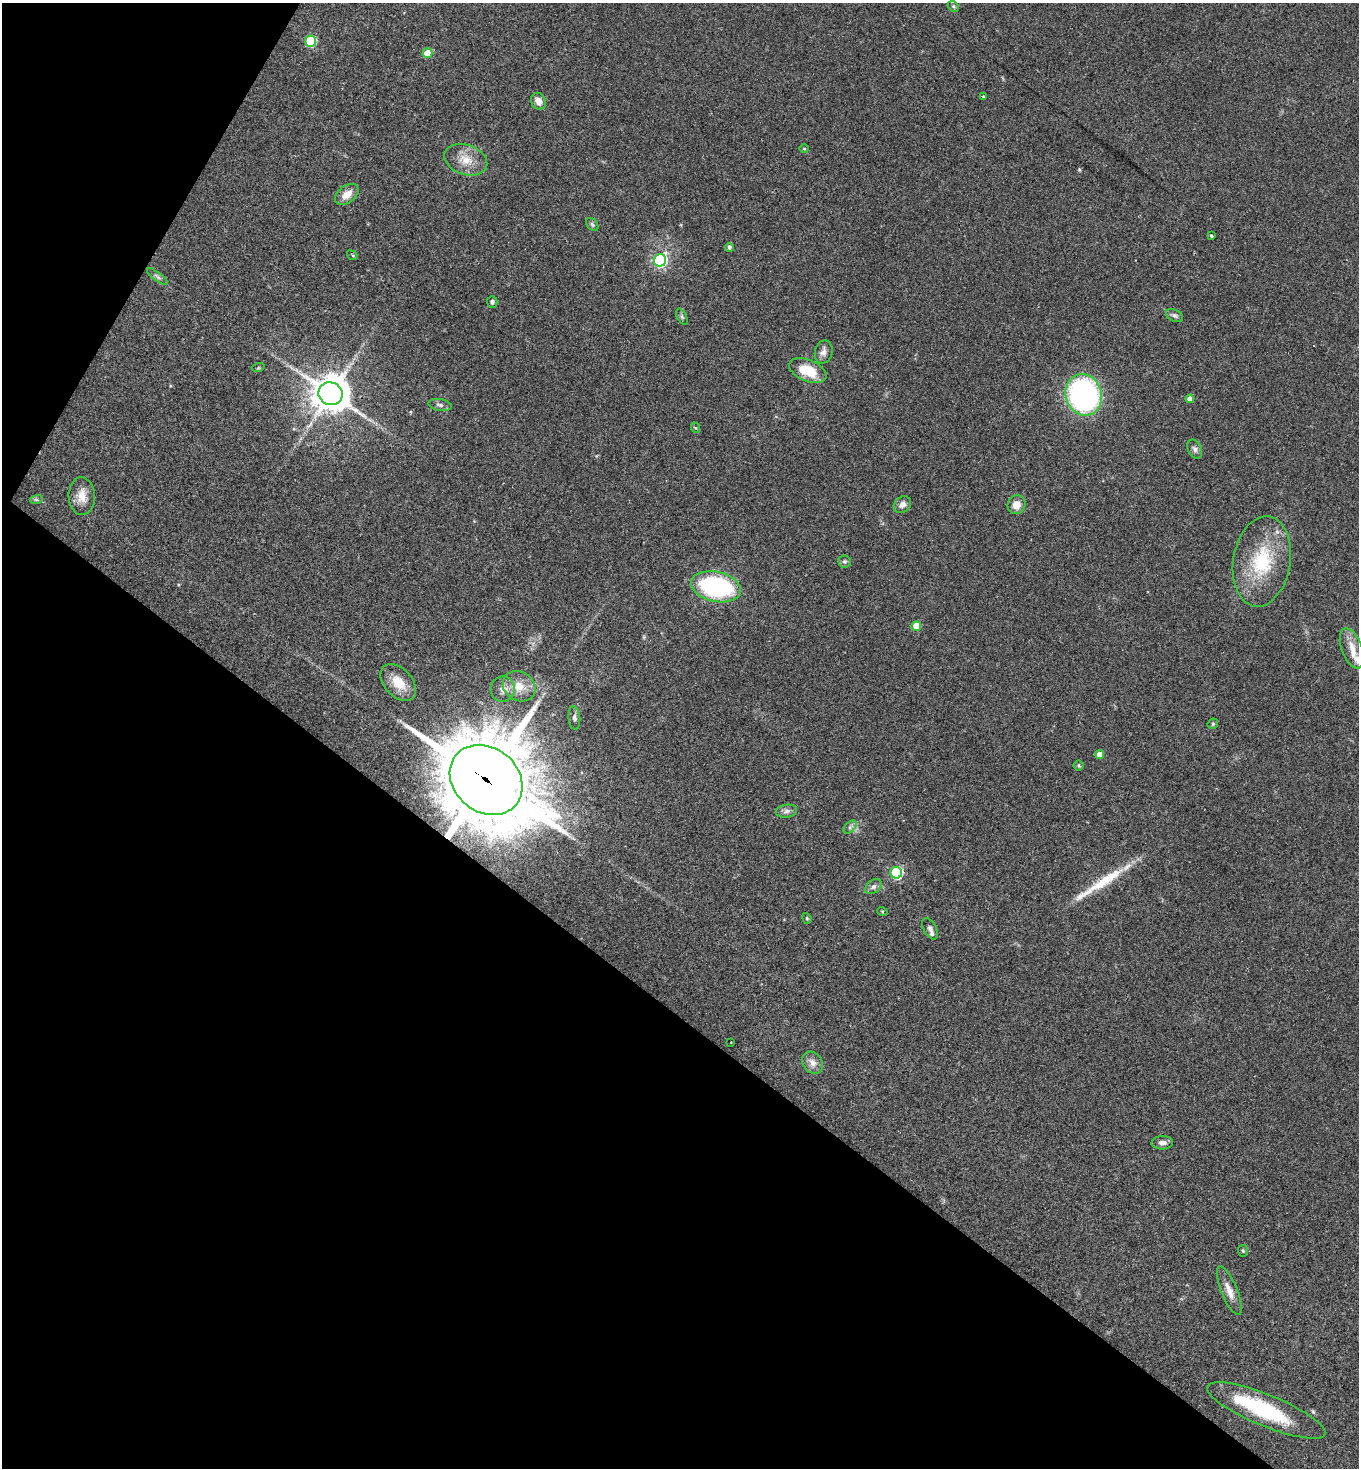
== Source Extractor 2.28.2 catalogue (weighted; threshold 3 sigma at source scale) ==
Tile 9 of 4 x 4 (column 1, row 3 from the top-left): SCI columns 304-1660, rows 1476-2941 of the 5885 x 5880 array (HDU 1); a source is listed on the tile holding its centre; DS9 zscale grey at full resolution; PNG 1361 x 1470 px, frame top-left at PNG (2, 3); each listed source drawn as its Kron ellipse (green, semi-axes under 4 px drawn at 4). Shown black and unused: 35% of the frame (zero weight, under 2 of 3 exposures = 1% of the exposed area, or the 3 px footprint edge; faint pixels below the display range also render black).
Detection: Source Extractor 2.28.2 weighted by HDU 2 'WHT'; one run over the whole footprint, this tile lists its part. Background 0.0466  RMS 0.0069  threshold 0.0309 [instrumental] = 3 sigma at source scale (4.5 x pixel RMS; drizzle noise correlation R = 1.50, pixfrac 1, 0.05/0.05 arcsec/px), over >= 5 px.
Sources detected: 61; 1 inside a brighter object's white glare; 1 cosmic-ray / hot-pixel residue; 1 long thin detection or spike segment (spike, bleed or trail) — neither listed nor drawn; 2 inside a brighter listed object's ellipse — not listed separately; the other 56 listed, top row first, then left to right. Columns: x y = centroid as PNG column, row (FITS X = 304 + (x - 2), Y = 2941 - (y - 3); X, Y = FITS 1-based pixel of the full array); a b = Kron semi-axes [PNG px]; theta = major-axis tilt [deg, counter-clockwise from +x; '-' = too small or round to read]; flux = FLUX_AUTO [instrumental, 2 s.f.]
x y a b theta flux
953 6 6 4 -44 1.1
310 41 5 5 - 44
427 53 5 5 - 16
983 97 3 3 - 4.3
538 101 8 7 - 5.5
804 149 5 3 - 0.7
466 160 22 15 -19 12
347 194 13 8 37 7.1
592 225 7 5 -50 1.2
1211 236 3 3 - 5.1
729 247 4 4 - 1.9
352 255 6 3 -36 0.87
660 260 6 6 - 130
157 277 13 4 -38 2
492 302 6 5 - 1.5
1175 316 9 5 -26 2.1
682 317 9 4 -64 1.5
824 352 12 8 76 4
258 368 6 4 18 0.89
808 371 20 10 -23 17
330 394 12 11 - 1500
1084 395 21 18 -73 170
1190 399 4 4 - 3.6
440 405 12 6 -9 2.2
696 428 5 3 - 0.64
1195 449 10 6 -65 2.5
82 496 19 13 -87 9.1
36 500 6 4 17 1
902 505 9 7 38 3.2
1016 505 9 9 - 6.9
1262 561 45 28 80 47
844 562 6 6 - 1.3
716 587 25 15 -12 94
916 626 5 5 - 14
1352 648 21 10 -69 9.3
398 683 21 14 -48 13
519 686 17 14 -32 11
503 689 12 12 - 5.5
574 718 11 6 -85 2.1
1213 724 6 5 - 0.88
1100 755 4 4 - 6.7
1079 765 5 5 - 1.1
486 780 39 32 -39 7500
787 811 11 6 8 2.6
850 827 8 5 45 1.8
896 873 6 5 - 77
873 887 9 6 39 2.4
882 911 5 3 - 0.65
807 918 5 4 - 0.92
930 929 12 6 -62 3.1
731 1042 2 2 - 0.71
813 1063 12 9 -52 4.9
1162 1143 11 6 3 3.1
1243 1251 6 5 - 0.99
1229 1291 26 8 -68 7.6
1266 1410 63 16 -22 61
Overlapping masked pixels (flux is a lower limit): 1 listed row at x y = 486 780